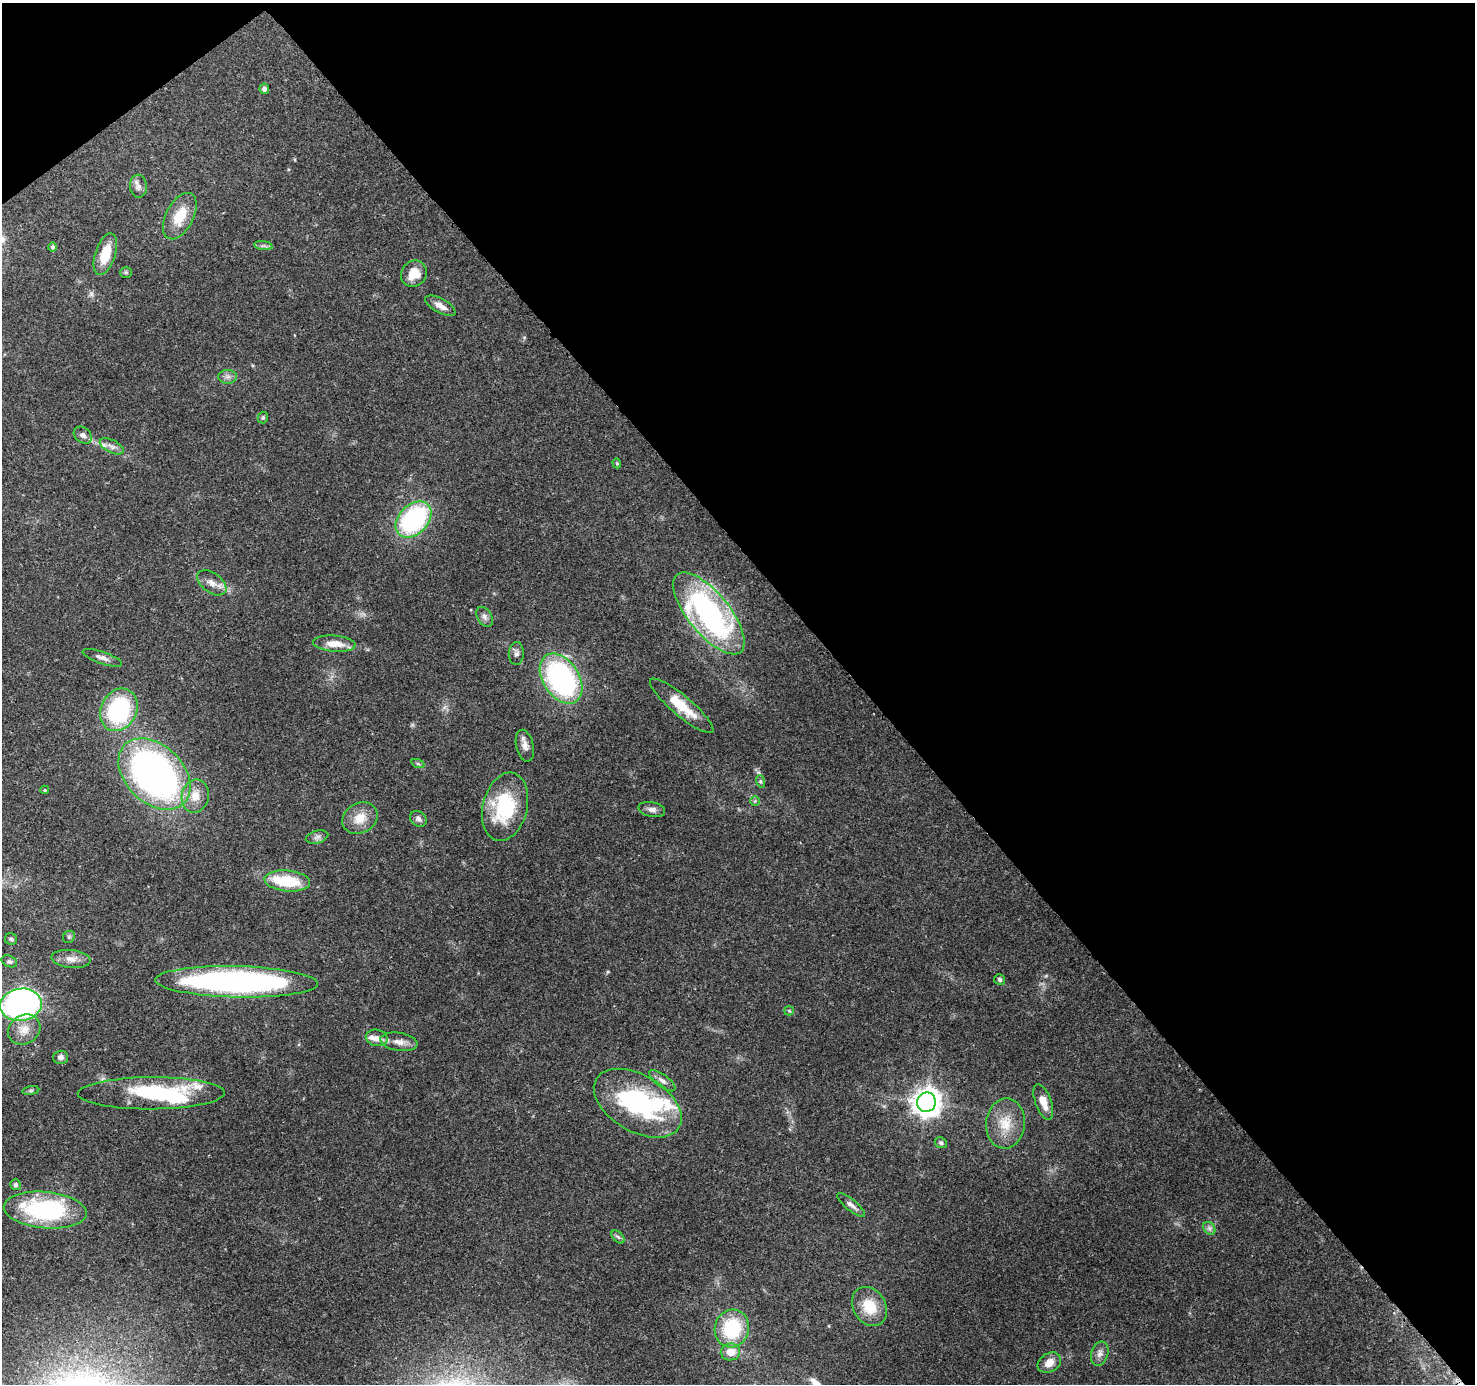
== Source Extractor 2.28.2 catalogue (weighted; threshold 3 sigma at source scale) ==
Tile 3 of 4 x 4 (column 3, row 1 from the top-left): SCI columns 3044-4516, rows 4359-5740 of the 6088 x 6013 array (HDU 1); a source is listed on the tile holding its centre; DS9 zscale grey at full resolution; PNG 1477 x 1386 px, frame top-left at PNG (2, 3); each listed source drawn as its Kron ellipse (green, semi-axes under 4 px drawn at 4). Shown black and unused: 43% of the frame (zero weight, under 3 of 4 exposures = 7% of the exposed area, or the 3 px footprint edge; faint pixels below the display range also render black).
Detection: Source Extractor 2.28.2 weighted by HDU 2 'WHT'; one run over the whole footprint, this tile lists its part. Background 0.0987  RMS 0.0038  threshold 0.0171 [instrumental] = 3 sigma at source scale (4.5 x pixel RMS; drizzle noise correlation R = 1.50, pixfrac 1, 0.0396/0.0396 arcsec/px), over >= 5 px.
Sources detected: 74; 2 inside a brighter object's white glare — neither listed nor drawn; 5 inside a brighter listed object's ellipse — not listed separately; the other 67 listed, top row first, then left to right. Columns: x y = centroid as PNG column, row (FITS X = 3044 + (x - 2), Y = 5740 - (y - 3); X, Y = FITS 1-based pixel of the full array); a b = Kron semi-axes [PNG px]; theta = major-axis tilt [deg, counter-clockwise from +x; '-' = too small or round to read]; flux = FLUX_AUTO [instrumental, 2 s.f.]
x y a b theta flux
264 89 5 5 - 1.2
138 186 11 8 -86 2
180 216 25 14 63 9.6
263 246 9 4 -8 0.94
53 247 5 4 - 0.72
105 254 22 10 72 9.1
126 272 6 5 - 0.55
414 274 14 12 51 6.3
440 306 17 7 -29 3
228 377 9 7 0 1.5
263 418 6 5 - 0.73
83 435 10 7 -39 1.8
112 446 13 6 -26 1.9
617 463 5 4 - 0.49
413 519 21 14 46 58
212 583 16 10 -36 3.2
709 613 50 20 -51 96
485 617 11 7 -58 1.6
334 644 21 8 -5 5.7
516 653 11 7 88 1.6
102 658 21 6 -19 2.2
561 679 27 18 -57 81
682 706 40 10 -40 10
119 710 22 18 63 44
525 746 16 8 -76 2.5
418 764 7 4 -19 0.63
154 774 42 29 -44 180
760 781 6 4 -71 0.59
45 790 4 4 - 0.41
195 796 16 13 79 5.7
755 801 5 5 - 0.53
505 807 35 22 76 27
652 809 13 7 -12 1.8
360 818 18 15 30 6.5
418 819 9 7 -35 1.5
317 837 11 6 16 1.4
287 881 23 10 -5 16
69 937 7 5 46 0.71
11 939 6 6 - 0.66
71 959 19 9 -6 3.3
9 961 8 5 -26 0.86
1000 979 6 5 - 0.83
237 982 81 15 -1 130
21 1005 21 16 8 160
789 1011 5 4 - 0.43
24 1030 17 14 33 5.3
377 1038 11 8 -12 2.6
399 1042 19 9 -8 3.5
60 1057 7 7 - 1.5
662 1081 16 6 -37 1.9
31 1091 8 4 9 0.68
151 1093 73 16 0 43
926 1102 10 9 - 440
1043 1102 18 8 -70 4.9
638 1103 48 28 -30 56
1005 1123 25 19 85 9.9
941 1143 6 5 - 0.78
15 1185 5 5 - 1
851 1205 17 5 -40 1.9
45 1210 41 18 -5 51
1209 1228 7 5 -47 1
618 1237 8 4 -44 0.89
869 1306 21 16 -58 9.9
732 1329 19 17 76 26
730 1352 10 8 10 5.1
1100 1354 12 8 72 2
1049 1363 12 9 31 4.1
Overlapping masked pixels (flux is a lower limit): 1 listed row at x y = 237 982
Isophote crosses this tile's border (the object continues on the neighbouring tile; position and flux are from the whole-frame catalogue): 1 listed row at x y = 21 1005